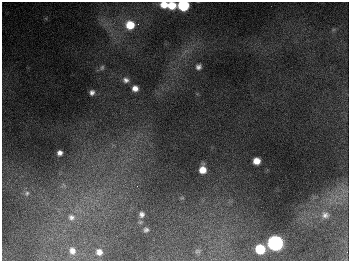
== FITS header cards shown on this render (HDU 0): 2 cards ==
NAXIS1  =                  347
NAXIS2  =                  259

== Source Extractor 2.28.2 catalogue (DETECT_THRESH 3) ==
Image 347 x 259 px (HDU 0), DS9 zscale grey, 1 PNG px = 1 image px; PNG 351 x 263 px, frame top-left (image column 1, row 259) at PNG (2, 2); no overlay
Background 675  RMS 50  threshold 150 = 3 sigma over >= 5 px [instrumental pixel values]
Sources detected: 25; all 25 listed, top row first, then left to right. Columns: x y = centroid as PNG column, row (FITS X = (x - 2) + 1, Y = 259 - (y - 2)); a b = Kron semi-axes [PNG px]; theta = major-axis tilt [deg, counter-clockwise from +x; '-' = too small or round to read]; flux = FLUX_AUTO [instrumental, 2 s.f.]
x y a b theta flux
164 5 8 6 3 4.3e+04
172 5 7 6 - 6.1e+04
183 5 8 7 - 2.5e+05
130 25 10 10 - 9.0e+04
198 67 6 6 - 1.2e+04
102 68 7 6 - 7.8e+03
126 80 9 7 -16 1.6e+04
135 88 6 6 - 2.2e+04
92 92 5 5 - 1.2e+04
60 153 5 5 - 1.5e+04
256 161 6 6 - 3.5e+04
202 170 7 6 - 4.0e+04
64 185 7 7 - 1.2e+04
137 186 4 4 - 2.7e+03
343 190 9 4 -37 1.3e+04
27 193 8 7 - 1.1e+04
141 214 9 8 - 1.7e+04
325 215 11 10 - 2.2e+04
71 217 12 11 - 3.3e+04
146 230 6 6 - 8.6e+03
275 243 8 8 - 1.1e+06
260 249 7 7 - 1.2e+05
72 251 9 7 -66 2.4e+04
197 251 7 5 1 5.9e+03
99 252 7 7 - 2.1e+04
At the frame edge (FLAGS 8, measured only in part): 1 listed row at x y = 183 5